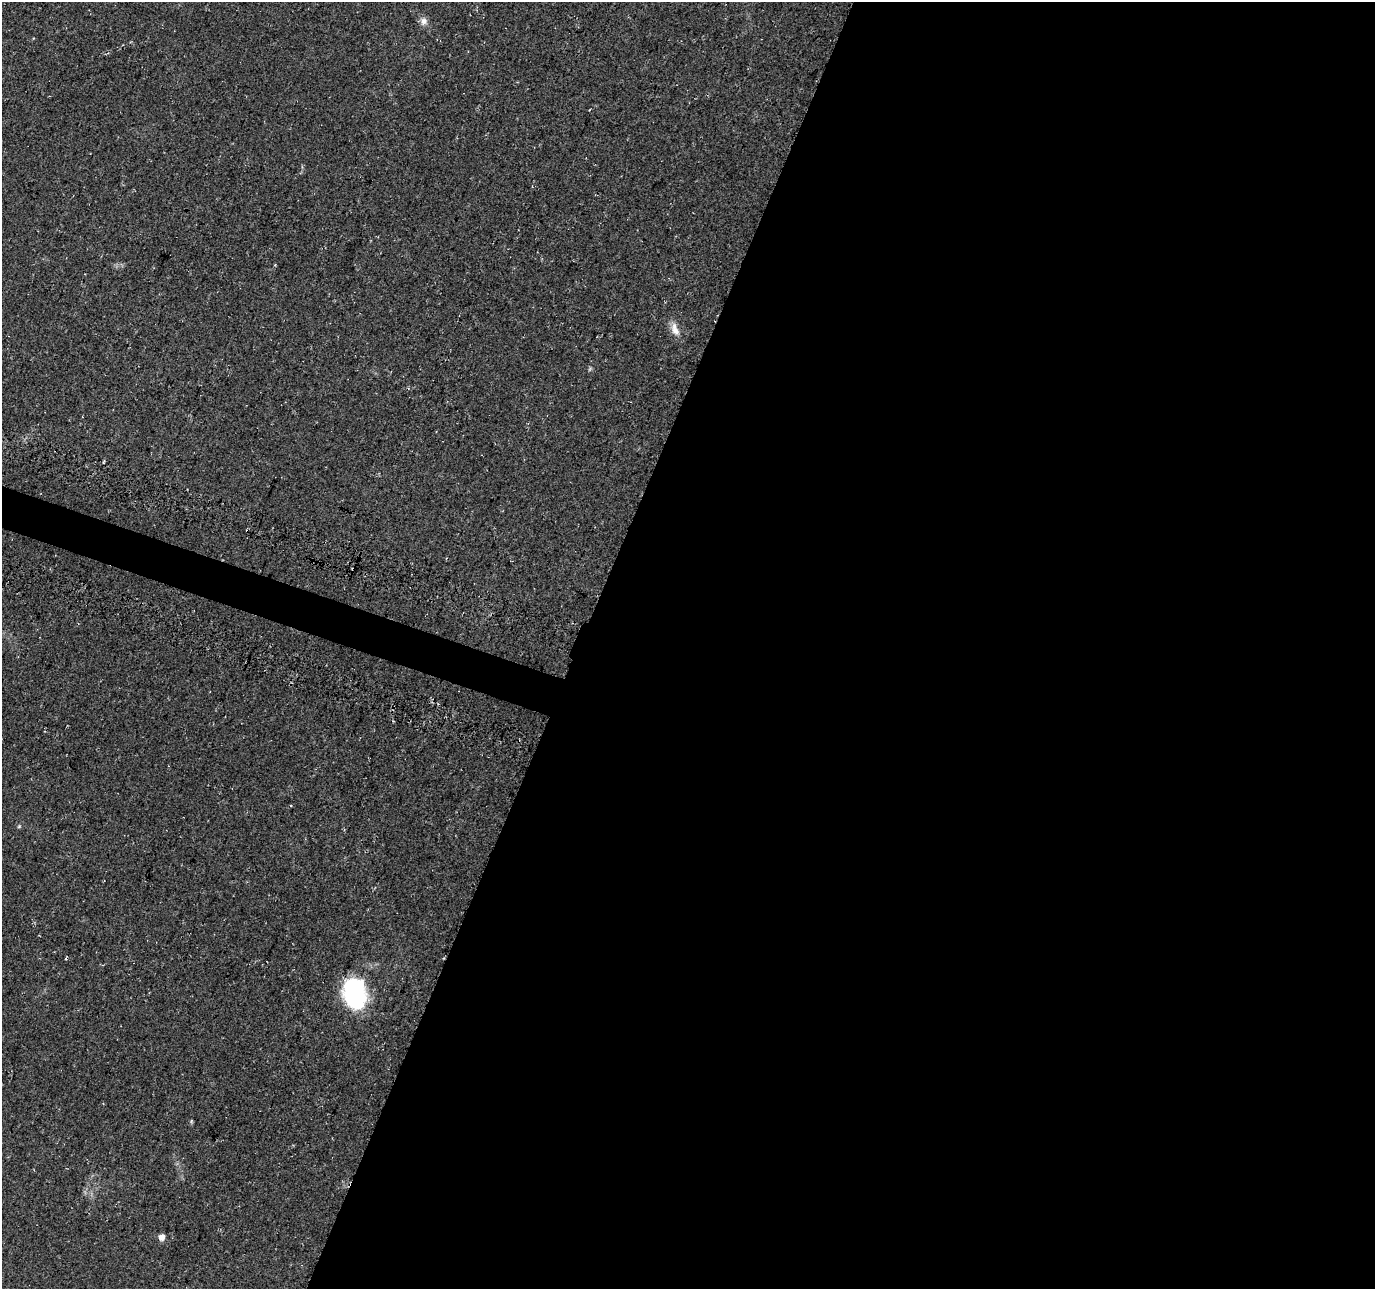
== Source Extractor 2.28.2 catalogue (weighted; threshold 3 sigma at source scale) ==
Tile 12 of 4 x 4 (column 4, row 3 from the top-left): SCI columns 4152-5524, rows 1619-2905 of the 5548 x 5749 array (HDU 1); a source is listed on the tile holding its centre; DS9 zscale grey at full resolution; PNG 1377 x 1291 px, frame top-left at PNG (2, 2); no overlay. Shown black and unused: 59% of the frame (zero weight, under 3 of 4 exposures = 4% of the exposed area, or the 3 px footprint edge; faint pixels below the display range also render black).
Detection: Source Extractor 2.28.2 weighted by HDU 2 'WHT'; one run over the whole footprint, this tile lists its part. Background 0.0805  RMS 0.0079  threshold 0.0355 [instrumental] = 3 sigma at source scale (4.5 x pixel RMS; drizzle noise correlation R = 1.50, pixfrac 1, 0.0396/0.0396 arcsec/px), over >= 5 px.
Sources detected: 5; all 5 listed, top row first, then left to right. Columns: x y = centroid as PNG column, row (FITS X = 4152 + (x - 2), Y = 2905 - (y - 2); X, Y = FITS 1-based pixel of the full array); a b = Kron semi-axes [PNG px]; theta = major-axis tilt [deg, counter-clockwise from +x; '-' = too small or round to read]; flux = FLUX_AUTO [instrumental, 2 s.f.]
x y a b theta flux
424 21 11 8 59 4
675 331 17 9 -45 6.9
19 826 5 4 - 0.91
354 993 36 25 -81 73
161 1237 6 6 - 5.2